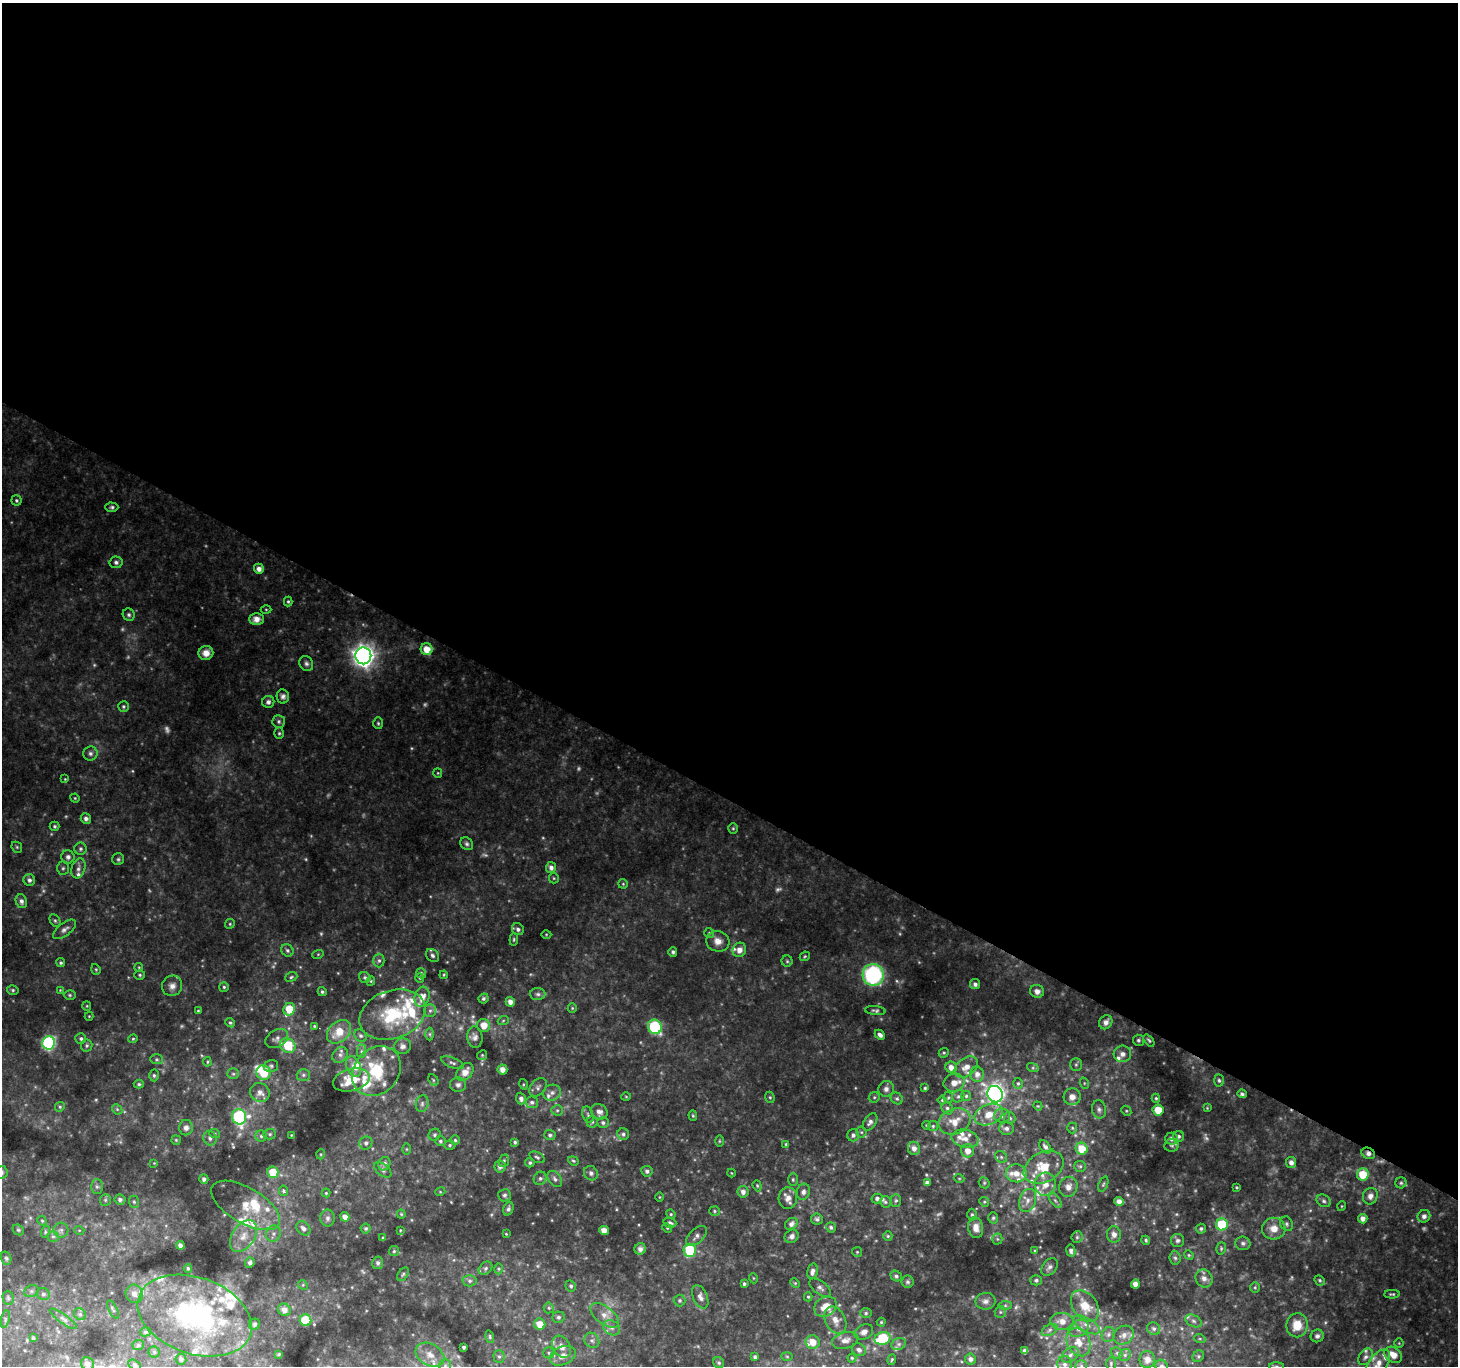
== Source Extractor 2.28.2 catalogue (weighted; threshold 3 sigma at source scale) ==
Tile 3 of 4 x 4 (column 3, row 1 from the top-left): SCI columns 2919-4374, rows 4354-5717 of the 5829 x 5913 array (HDU 1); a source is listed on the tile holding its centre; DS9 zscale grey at full resolution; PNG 1460 x 1368 px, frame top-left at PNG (2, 3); each listed source drawn as its Kron ellipse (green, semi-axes under 4 px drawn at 4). Shown black and unused: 58% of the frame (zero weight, under 2 of 3 exposures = <1% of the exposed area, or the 3 px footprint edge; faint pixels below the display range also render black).
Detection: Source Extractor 2.28.2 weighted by HDU 2 'WHT'; one run over the whole footprint, this tile lists its part. Background 0.186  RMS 0.016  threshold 0.0707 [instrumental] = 3 sigma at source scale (4.5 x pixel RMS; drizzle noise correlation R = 1.50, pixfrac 1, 0.0396/0.0396 arcsec/px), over >= 5 px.
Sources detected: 518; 36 too faint to see at this stretch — neither listed nor drawn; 57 inside a brighter listed object's ellipse — not listed separately; the other 425 listed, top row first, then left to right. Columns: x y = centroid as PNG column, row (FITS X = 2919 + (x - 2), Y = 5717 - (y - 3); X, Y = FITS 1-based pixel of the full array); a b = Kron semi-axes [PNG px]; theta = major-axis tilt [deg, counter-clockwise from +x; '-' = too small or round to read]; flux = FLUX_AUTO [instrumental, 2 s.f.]
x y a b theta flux
16 500 5 5 - 2.9
112 507 6 4 -2 3.4
116 562 6 6 - 4.7
259 569 5 5 - 9.4
288 602 5 4 - 2.4
266 609 5 3 - 1.6
129 615 6 5 - 3.7
257 619 7 6 - 14
427 649 6 6 - 23
206 653 7 7 - 13
363 656 8 8 - 1200
306 663 8 6 -63 4.8
283 696 7 6 - 5.5
268 702 6 6 - 5.6
123 706 5 5 - 2.9
279 721 6 6 - 3.7
378 723 6 5 - 2.4
279 733 6 5 - 2.5
90 753 7 7 - 5.1
438 773 5 4 - 1.7
65 779 4 3 - 1.4
75 798 4 4 - 1.7
86 819 5 5 - 5.9
55 826 5 5 - 2.9
733 828 5 4 - 2.1
467 844 7 5 -45 3.8
17 847 6 5 - 2.5
81 849 6 6 - 4.1
68 857 7 6 - 6.3
118 859 6 6 - 3
63 868 7 5 88 3.4
78 868 10 6 72 7.3
551 868 5 5 - 7.1
554 878 5 5 - 2
29 880 6 5 - 5.9
623 884 5 5 - 2
21 901 7 5 -70 6.8
55 921 7 5 -62 2.6
230 924 5 4 - 2.1
64 929 13 6 38 7
518 929 6 5 - 5
709 933 5 5 - 2.4
546 934 5 3 - 1.4
514 939 6 4 84 2.2
718 941 12 10 -16 14
287 950 6 5 - 4
739 950 7 6 - 12
673 952 5 4 - 3.9
318 954 6 3 18 1.7
432 955 7 5 -45 4.6
805 956 5 4 - 2
379 961 7 5 90 3.8
787 961 5 5 - 2.6
61 963 4 4 - 2.8
139 967 4 3 - 1.5
96 969 5 4 - 2.1
421 973 5 4 - 3
140 975 5 4 - 2.5
444 975 4 3 - 1.6
873 975 11 10 - 190
291 977 6 4 20 2.4
365 978 6 5 - 3.1
420 978 4 4 - 1.8
371 981 4 4 - 1.6
975 984 5 5 - 5.8
172 986 10 10 - 9.6
224 987 5 5 - 2.5
13 990 6 4 -16 2.6
60 990 4 4 - 1.4
1037 991 7 6 - 9.5
322 992 4 4 - 2.9
538 994 8 6 -3 4.1
70 995 6 5 - 2.6
422 997 10 7 72 17
484 998 5 4 - 2.9
510 1002 5 4 - 9
87 1006 5 4 - 1.7
572 1008 5 4 - 1.8
289 1009 6 5 - 40
198 1011 4 4 - 1.6
430 1011 6 6 - 4
875 1011 10 4 -5 3.6
392 1015 34 24 19 110
89 1016 4 4 - 1.5
503 1021 5 3 - 1.6
1106 1022 7 6 - 10
230 1023 5 4 - 2.4
314 1026 3 3 - 1.8
483 1026 6 6 - 18
655 1027 7 6 - 160
339 1032 14 10 43 32
430 1034 6 4 -90 2.7
880 1035 6 4 -43 6.3
361 1036 7 5 -43 4
475 1037 11 7 -84 6.8
277 1038 12 8 31 7.3
81 1039 5 5 - 3.5
133 1039 4 4 - 2
1138 1040 5 5 - 3
1149 1040 7 4 -51 2.5
49 1043 7 6 - 290
288 1045 8 7 - 48
87 1046 6 6 - 3.1
403 1046 8 8 - 7.2
361 1051 7 4 89 3.7
944 1053 5 4 - 2.3
1122 1054 9 8 - 8.8
340 1055 8 7 - 6.4
482 1055 5 4 - 2
156 1059 6 5 - 2.4
207 1062 5 3 - 1.9
452 1063 12 5 -21 4.7
1076 1065 6 5 - 3.5
271 1066 7 6 - 3.5
353 1066 11 7 -65 11
951 1067 6 5 - 11
966 1067 13 9 38 15
1033 1068 6 4 -18 2.3
502 1069 5 5 - 10
376 1071 27 22 49 78
465 1072 10 7 49 16
264 1073 7 7 - 42
233 1074 6 5 - 3.1
977 1074 7 7 - 8.8
154 1075 6 4 -87 2.7
303 1075 7 5 -1 3.8
351 1080 19 11 13 34
433 1080 6 4 -61 2.4
1219 1080 6 5 - 2.9
954 1083 10 9 - 14
1018 1083 5 4 - 2.4
1084 1083 6 3 -72 2
139 1084 5 4 - 2.5
523 1084 5 3 - 1.8
458 1085 8 7 - 5.7
538 1087 10 7 52 5.5
925 1088 4 3 - 2.2
886 1089 8 7 - 7
260 1092 10 9 - 11
552 1093 9 8 - 7.2
995 1094 8 7 - 690
1242 1094 4 4 - 3.3
958 1096 6 5 - 3.7
966 1096 5 5 - 2.9
626 1097 5 3 - 1.5
770 1097 6 4 -68 2.3
874 1097 6 5 - 2.5
1072 1097 8 8 - 12
897 1098 6 5 - 3.2
948 1098 5 5 - 2.5
1156 1098 4 4 - 2.2
521 1099 6 5 - 6
942 1100 4 4 - 1.8
532 1102 6 6 - 4.8
422 1104 8 6 76 5.2
1038 1106 4 3 - 1.5
60 1107 5 4 - 2.4
947 1108 6 5 - 3.9
1207 1108 4 4 - 1.4
117 1109 6 4 -46 2.5
1099 1109 9 7 -76 5.6
557 1110 5 5 - 3
1158 1110 5 5 - 27
1126 1111 5 4 - 2.1
599 1112 8 7 - 9
989 1114 15 10 21 27
588 1115 8 5 -71 3.8
693 1116 5 4 - 2.2
1002 1116 8 7 - 7.5
239 1117 7 7 - 240
1010 1118 6 5 - 3.8
955 1121 16 12 23 25
592 1122 5 5 - 2.8
870 1122 10 6 56 6.3
603 1123 6 5 - 4.4
926 1125 4 3 - 1.1
933 1126 5 5 - 2.4
186 1128 8 7 - 7.2
1006 1128 7 6 - 5.9
1072 1128 5 5 - 2.3
861 1132 5 5 - 2.5
215 1134 5 3 - 2.1
270 1134 6 5 - 2.8
623 1134 6 5 - 4.1
291 1135 3 2 - 1.2
434 1135 6 5 - 3.2
550 1135 6 5 - 3.7
853 1135 6 6 - 4.7
261 1136 6 5 - 3.2
1178 1136 5 5 - 3.9
210 1138 7 6 - 5.4
965 1139 14 8 -13 14
1171 1139 6 6 - 6.2
176 1140 5 4 - 1.8
455 1140 5 5 - 2.5
440 1141 5 5 - 3.1
719 1141 6 4 -90 1.8
515 1142 4 3 - 2.6
366 1143 7 6 - 4.9
786 1144 4 4 - 2.3
450 1145 5 4 - 2.8
1172 1145 7 6 - 3.5
1045 1147 7 5 -53 6.1
914 1148 7 6 - 8.4
406 1149 6 4 -90 1.9
1082 1149 6 6 - 33
968 1151 6 6 - 15
1368 1153 7 5 -28 5.7
321 1154 5 3 - 1.5
537 1157 8 5 -29 3.4
1001 1157 6 5 - 3.6
504 1161 6 5 - 3.4
573 1161 5 4 - 2.1
1291 1162 5 5 - 7.4
154 1163 3 3 - 1.1
530 1163 5 4 - 3.1
384 1164 7 6 - 5.4
500 1166 6 5 - 7
1080 1166 6 5 - 2.9
1044 1167 21 15 28 50
383 1170 10 6 -38 5.4
647 1171 6 5 - 4.9
2 1172 6 5 - 3
273 1172 6 5 - 41
591 1173 7 6 - 5.2
731 1173 4 3 - 1.2
1016 1173 10 9 - 15
1363 1174 6 6 - 37
540 1178 7 6 - 4.2
959 1178 5 3 - 1.4
204 1179 5 4 - 4.6
555 1179 9 6 -52 5
793 1180 6 5 - 2.6
927 1183 4 4 - 5.1
984 1183 6 5 - 2.4
1401 1183 5 5 - 2.7
1045 1184 12 10 84 20
1103 1184 8 4 69 2.9
757 1186 6 4 -69 2
97 1187 7 6 - 4
1068 1187 10 9 - 11
1237 1187 3 3 - 1.8
284 1191 5 4 - 4.9
440 1192 5 3 - 1.4
743 1192 6 5 - 7.1
803 1192 8 6 74 6.2
326 1193 4 4 - 1.7
504 1195 6 6 - 3.7
1370 1196 8 7 - 8.3
659 1197 5 3 - 1.4
788 1198 11 9 88 11
877 1198 5 5 - 4.4
105 1200 6 5 - 2.7
120 1200 5 5 - 5.2
896 1200 6 5 - 3
1028 1200 12 8 71 11
1055 1200 9 4 -54 3.8
1119 1201 4 4 - 9.6
1324 1201 7 6 - 3.9
134 1202 6 5 - 2.7
885 1202 6 5 - 2.6
984 1202 5 4 - 2.1
246 1205 38 17 -30 47
1342 1206 5 3 - 1.3
508 1209 7 5 70 3.4
714 1211 5 5 - 2.5
401 1214 4 4 - 1.7
671 1214 5 4 - 2.2
972 1215 6 4 89 2.5
1424 1216 6 6 - 5.3
345 1217 4 4 - 9.4
328 1218 8 7 - 5.8
993 1218 5 5 - 2.5
817 1219 6 5 - 3.5
1363 1219 5 4 - 9.2
42 1221 5 4 - 2
670 1223 6 5 - 4.1
791 1224 7 5 42 6.2
1222 1224 6 6 - 92
1287 1224 7 6 - 3.8
831 1227 5 4 - 2.9
303 1228 8 6 -45 6.9
667 1228 5 4 - 1.9
976 1228 10 7 -81 13
366 1229 5 5 - 2.4
1201 1229 5 5 - 3.3
1274 1229 12 11 - 19
18 1230 6 5 - 2.3
61 1230 7 7 - 5
79 1230 5 3 - 1.4
400 1230 3 3 - 1.3
604 1230 5 4 - 14
45 1232 6 4 72 2.2
273 1233 8 7 - 6.6
506 1234 3 3 - 1.2
1114 1234 8 7 - 8.3
53 1236 6 5 - 3.4
243 1236 17 11 56 22
697 1236 13 7 43 7.2
792 1236 7 6 - 5.9
888 1236 5 4 - 2.2
1077 1237 6 6 - 2.8
383 1238 4 3 - 1.6
997 1239 5 5 - 2.3
1146 1240 5 4 - 2.4
1178 1240 7 6 - 4.4
1243 1243 7 6 - 4.7
180 1245 4 4 - 6.5
1221 1248 6 4 73 2.6
640 1249 6 5 - 7.8
690 1250 6 6 - 110
394 1251 5 5 - 2.3
1035 1251 4 4 - 1.9
1071 1251 6 4 -80 4.4
857 1252 5 5 - 2.2
1189 1255 5 4 - 2
6 1258 7 5 -73 3.1
1175 1258 6 5 - 3.4
250 1263 5 4 - 5.5
378 1263 6 5 - 4.9
1049 1267 10 6 50 5.4
188 1268 4 4 - 2.3
485 1268 8 5 42 3.4
498 1269 5 3 - 1.9
812 1271 8 5 75 7.5
403 1274 8 5 54 3.3
896 1276 6 5 - 3.7
753 1278 5 3 - 1.4
1204 1278 9 8 - 9.9
1036 1280 6 5 - 3.3
1320 1280 5 4 - 2.5
470 1281 7 5 1 4.1
908 1282 6 6 - 3.3
795 1283 5 3 - 1.7
744 1284 4 3 - 2.9
1135 1284 4 4 - 11
303 1285 5 4 - 1.8
571 1286 6 5 - 3.5
1255 1287 5 5 - 2.4
820 1288 12 6 -36 6.3
31 1291 7 6 - 3.8
43 1294 7 6 - 4.5
134 1294 9 8 - 10
1392 1294 8 4 1 2.5
700 1297 12 7 -66 9.1
808 1297 4 4 - 2.3
8 1298 7 5 -88 3.3
680 1300 6 6 - 3.3
986 1301 10 8 9 8.6
1005 1305 7 4 1 3
1085 1306 17 12 -53 30
825 1307 12 9 27 23
549 1308 5 5 - 2.4
113 1309 10 3 -63 2.5
284 1310 6 6 - 9.6
1000 1312 6 5 - 3.3
866 1313 6 5 - 2.8
80 1314 6 5 - 3.5
604 1315 17 8 -38 16
195 1316 59 38 -19 280
558 1317 6 6 - 4.2
5 1319 9 3 78 2.5
63 1319 16 4 -35 6.6
306 1320 6 5 - 62
835 1320 14 10 -63 16
1062 1321 11 8 -7 15
1194 1321 8 5 -28 5.5
881 1322 4 4 - 2.1
254 1324 6 5 - 3
540 1324 6 5 - 20
1087 1325 15 7 -30 11
1297 1325 12 10 83 27
612 1328 9 7 -32 6.9
1079 1328 10 8 26 9.3
1154 1329 7 6 - 3.8
1050 1330 8 5 28 4.6
145 1332 5 4 - 2.7
864 1332 10 7 26 8.5
1108 1334 7 6 - 4.4
1124 1335 11 9 32 7.9
1317 1336 6 6 - 4.7
490 1337 6 4 -74 2.3
33 1338 3 3 - 2.5
883 1338 8 6 17 91
1200 1339 6 4 -18 2.1
592 1340 8 7 - 5.2
845 1340 13 8 15 11
813 1342 7 6 - 20
1078 1342 15 11 -61 20
1399 1343 4 4 - 1.7
899 1344 7 5 21 4.1
138 1345 6 5 - 2.9
464 1347 3 3 - 3.5
561 1347 12 8 -61 11
859 1350 7 6 - 5.7
1025 1351 4 4 - 7.4
154 1352 5 5 - 2.4
549 1353 5 5 - 2.8
1117 1353 6 5 - 2.6
279 1354 3 3 - 1.4
430 1355 15 10 -31 20
1070 1355 9 6 38 6
1125 1355 6 5 - 3.8
1393 1355 9 7 -35 18
563 1356 14 9 23 12
787 1356 6 4 -2 1.7
1198 1356 6 5 - 2.6
499 1357 6 5 - 3.4
755 1357 4 3 - 4
1365 1357 9 6 56 5.6
852 1358 4 4 - 2
181 1359 5 5 - 4.5
970 1359 5 5 - 5.9
1147 1359 8 7 - 10
892 1360 5 3 - 1.8
719 1363 6 5 - 3
1111 1363 6 4 -89 2.3
87 1364 6 6 - 6.9
1064 1364 8 7 - 6.6
1378 1364 16 9 54 17
135 1365 7 5 -29 3.1
445 1366 7 6 - 5
1081 1366 6 5 - 2.8
1162 1366 7 6 - 4.6
1277 1366 7 4 -1 2.8
Overlapping masked pixels (flux is a lower limit): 1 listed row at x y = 1368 1153
Isophote crosses this tile's border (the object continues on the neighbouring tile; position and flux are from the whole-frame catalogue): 6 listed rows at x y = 2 1172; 1378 1364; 445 1366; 1081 1366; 1162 1366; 1277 1366